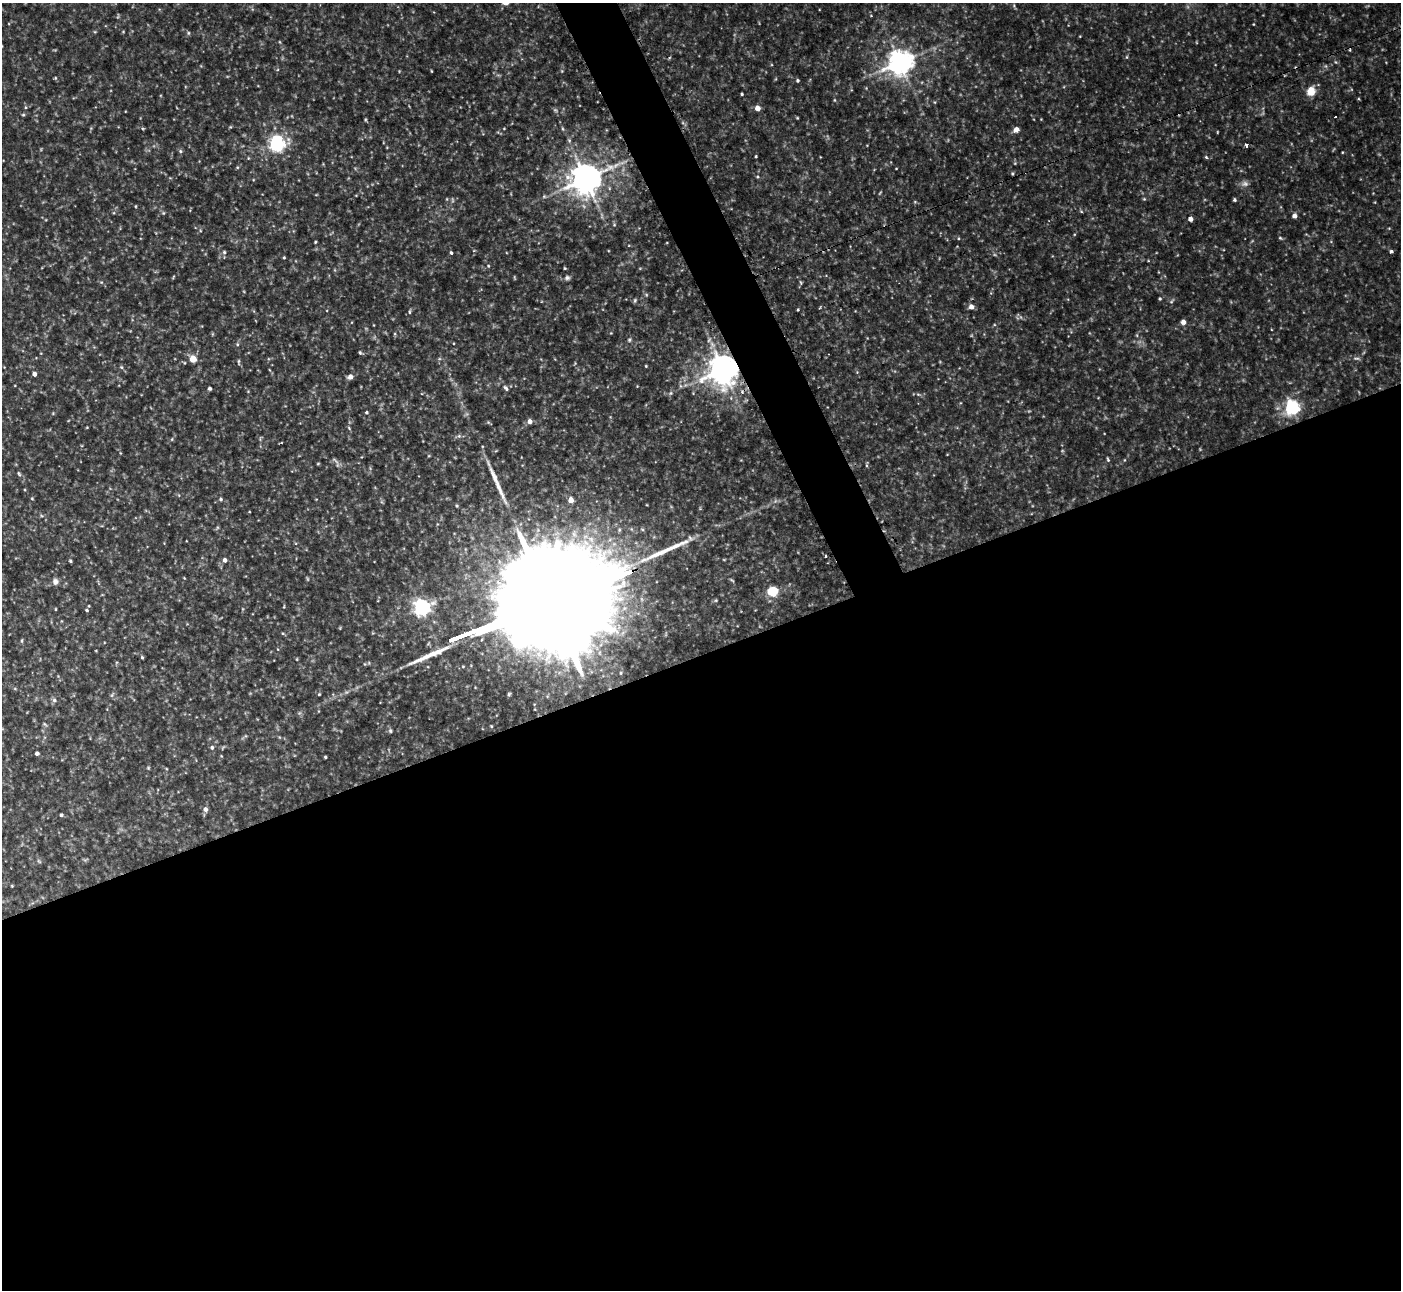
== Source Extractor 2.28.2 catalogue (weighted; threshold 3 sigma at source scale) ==
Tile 15 of 4 x 4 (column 3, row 4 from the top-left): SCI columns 2866-4264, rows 285-1572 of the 6173 x 5943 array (HDU 1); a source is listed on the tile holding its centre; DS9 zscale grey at full resolution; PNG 1403 x 1292 px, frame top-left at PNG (2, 3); no overlay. Shown black and unused: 51% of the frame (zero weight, under 2 of 3 exposures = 1% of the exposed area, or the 3 px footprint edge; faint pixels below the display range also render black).
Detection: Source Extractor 2.28.2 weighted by HDU 2 'WHT'; one run over the whole footprint, this tile lists its part. Background 0.0722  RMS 0.01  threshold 0.0452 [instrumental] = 3 sigma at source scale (4.5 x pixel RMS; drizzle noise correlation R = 1.50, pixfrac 1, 0.05/0.05 arcsec/px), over >= 5 px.
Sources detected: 210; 36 too faint to see at this stretch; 2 cosmic-ray / hot-pixel residue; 4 long thin detections or spike segments (spike, bleed or trail) — not listed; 2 inside a brighter listed object's ellipse — not listed separately; the other 166 listed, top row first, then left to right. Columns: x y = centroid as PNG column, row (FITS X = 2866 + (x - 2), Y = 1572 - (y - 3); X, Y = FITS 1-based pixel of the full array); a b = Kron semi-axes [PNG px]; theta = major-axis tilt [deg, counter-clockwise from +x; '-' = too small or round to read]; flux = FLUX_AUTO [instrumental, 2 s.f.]
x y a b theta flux
1014 6 7 4 -70 1.3
1253 24 4 3 - 0.7
123 31 5 3 - 0.88
95 32 5 3 - 0.98
188 33 6 5 - 1.6
1080 36 4 3 - 0.74
1196 42 5 3 - 0.76
1127 57 6 4 89 1.2
669 58 4 3 - 1.3
1336 62 5 5 - 1.5
900 63 8 8 - 1200
1326 66 6 4 -89 1.7
431 71 4 2 - 0.84
562 71 5 4 - 1
55 78 5 4 - 1.2
775 79 5 3 - 0.94
797 80 4 4 - 1.8
1311 91 9 7 72 17
742 94 3 3 - 1.3
1359 99 4 3 - 0.99
834 100 5 3 - 1.1
935 102 5 3 - 0.96
26 107 6 5 - 1.6
757 108 5 4 - 9.4
23 115 5 4 - 1.3
1335 117 2 2 - 1.1
797 118 4 3 - 1
230 127 5 4 - 1
143 128 5 4 - 1.5
504 129 4 3 - 0.73
562 129 7 3 -81 1.3
1016 130 4 4 - 15
1217 132 4 2 - 0.76
569 140 7 5 -74 2.4
277 144 6 6 - 370
1246 145 4 3 - 3.5
180 151 6 5 - 1.8
1342 152 3 3 - 0.82
756 156 3 3 - 1.1
1206 157 6 4 -46 1.5
237 167 6 4 45 1.3
896 168 3 2 - 0.63
1012 174 4 4 - 1.4
757 177 6 4 -19 1.4
586 179 10 9 - 2100
1245 183 11 9 0 4.8
316 195 5 3 - 0.81
544 196 6 5 - 1.7
1144 199 5 5 - 1.2
452 200 9 4 -89 1.9
1235 200 4 3 - 1.9
915 202 5 5 - 1.2
135 206 4 3 - 0.88
1081 211 5 3 - 1.1
114 213 5 4 - 1.1
163 213 6 5 - 1.5
1294 216 5 5 - 5.1
1190 219 4 4 - 6.6
614 225 6 5 - 1.5
958 238 5 3 - 0.95
1280 238 6 4 -20 1.5
315 242 3 3 - 1.1
474 250 5 3 - 0.74
1391 251 5 4 - 2.3
224 252 6 5 - 1.9
451 253 4 3 - 1.7
284 257 4 3 - 1.1
488 266 5 4 - 1.2
565 268 3 3 - 1.1
640 268 5 3 - 0.88
173 277 6 3 55 1
567 278 8 7 - 3
101 282 6 4 -42 1.5
801 282 6 4 -70 1.4
1160 299 4 4 - 1.3
635 300 6 4 75 1.6
1171 301 9 5 51 2.1
971 307 5 5 - 7
798 310 3 3 - 1.1
409 311 8 4 81 1.7
1183 322 5 5 - 6.8
994 325 5 3 - 1.2
611 333 4 4 - 0.76
212 334 6 4 89 1.1
395 334 6 4 89 1.2
1137 335 6 4 -89 1.3
629 340 7 6 - 2.2
237 344 5 5 - 1.5
360 353 5 4 - 1.5
1357 358 11 6 -5 3.4
193 359 5 4 - 25
239 362 9 3 -90 1.5
646 366 3 3 - 1
121 367 5 5 - 1.5
270 370 5 3 - 1
723 370 9 9 - 2000
34 374 5 4 - 5.1
350 377 5 5 - 6.9
637 386 3 3 - 0.73
681 386 6 6 - 2.2
210 388 4 3 - 2.7
506 388 10 6 -45 3.6
248 391 4 4 - 0.86
670 393 7 5 22 2.2
918 394 8 3 -19 1.9
1292 408 6 6 - 290
53 413 5 4 - 1.1
367 413 4 4 - 1.5
530 421 5 5 - 6.2
489 423 8 3 -31 1.4
87 427 3 2 - 0.72
349 428 6 4 -47 1.3
459 436 9 6 14 3
260 438 7 3 69 1.2
172 439 6 3 72 1.2
120 453 3 3 - 0.75
429 456 5 3 - 0.93
1108 459 7 4 -77 1.6
335 460 18 5 -46 4
1124 460 5 3 - 0.9
318 464 4 3 - 1
867 464 8 3 85 1.5
19 473 7 4 -53 1.8
179 495 6 3 -70 1.1
32 498 4 4 - 1.1
221 499 5 5 - 1.9
571 500 5 4 - 10
457 506 4 4 - 1.2
42 516 7 3 -19 1.5
217 528 7 4 64 1.4
574 534 13 8 -81 7.7
591 540 14 9 -60 12
826 556 3 3 - 1.9
225 560 6 5 - 4
70 561 4 3 - 1.5
499 562 8 6 -72 2.9
184 578 4 3 - 0.8
732 580 8 4 -38 1.5
55 581 9 7 -90 4.6
772 592 5 5 - 78
716 600 6 5 - 1.4
546 603 113 21 21 89000
284 606 5 3 - 0.86
421 608 7 6 - 420
56 609 4 3 - 0.8
87 610 6 4 -28 1.4
283 633 6 4 -2 1.2
22 641 7 3 89 1.3
142 657 4 3 - 1.5
621 673 4 4 - 0.95
15 689 6 4 -1 1.2
319 694 4 4 - 1.1
509 694 4 3 - 1.3
112 695 9 4 54 1.9
54 700 7 6 - 3.1
45 724 8 4 -38 1.7
491 726 4 4 - 0.93
390 731 6 6 - 2
212 747 5 5 - 2.4
37 753 4 4 - 3.7
325 757 3 3 - 1.2
148 768 5 4 - 1.1
205 809 6 5 - 4.1
61 815 4 4 - 1.7
39 861 6 5 - 1.7
12 886 3 3 - 0.85
Overlapping masked pixels (flux is a lower limit): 2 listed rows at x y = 723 370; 546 603